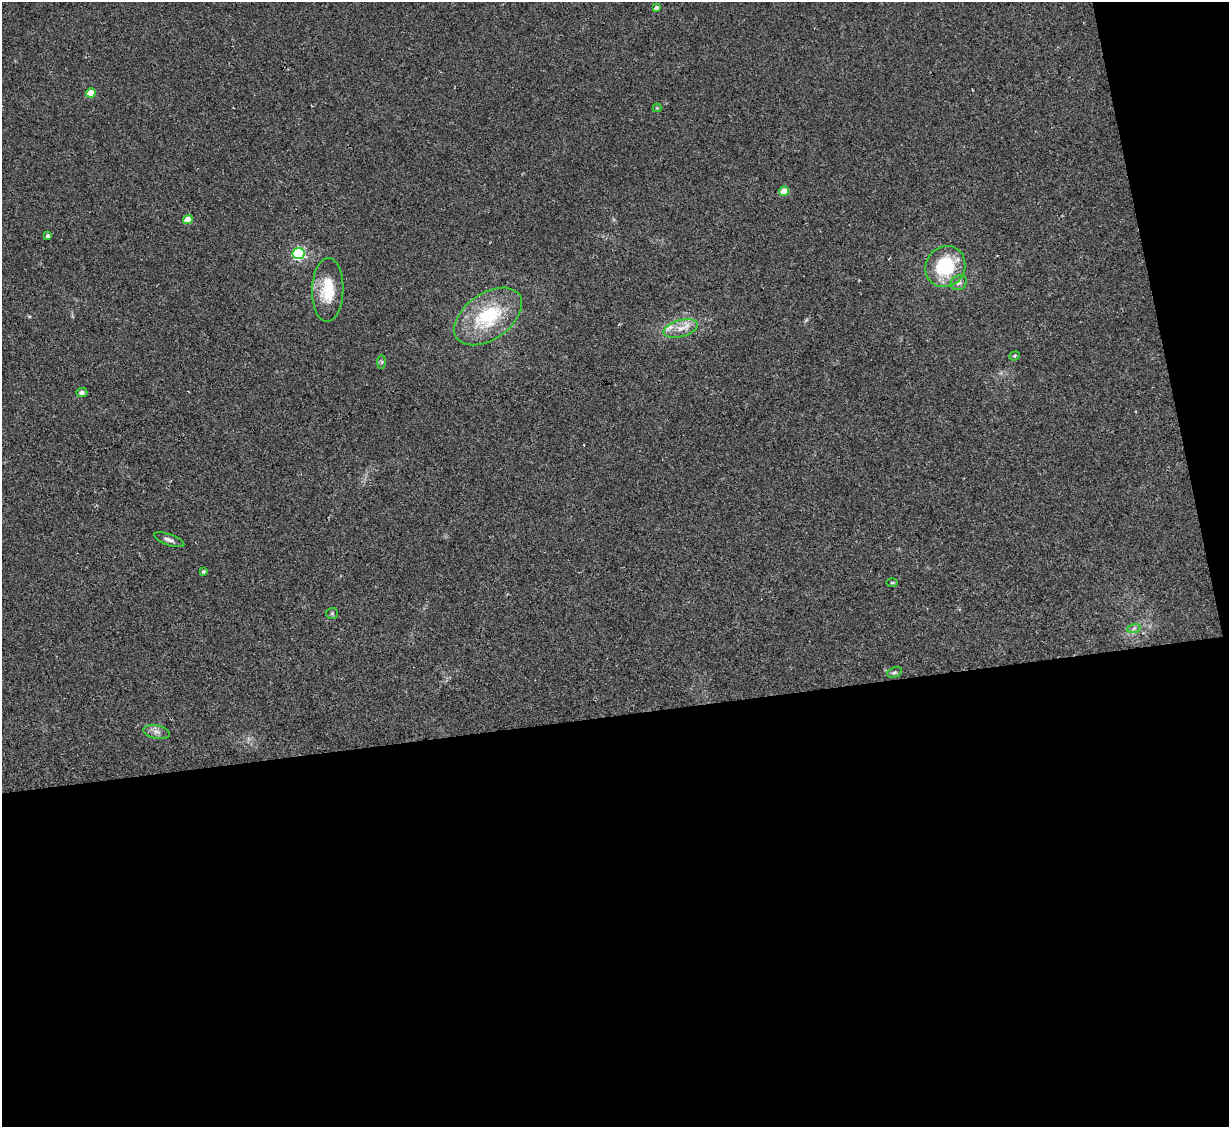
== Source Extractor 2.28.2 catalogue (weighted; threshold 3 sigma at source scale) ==
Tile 16 of 4 x 4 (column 4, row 4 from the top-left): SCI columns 3682-4908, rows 252-1376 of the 4908 x 4890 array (HDU 1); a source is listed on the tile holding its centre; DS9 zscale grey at full resolution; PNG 1231 x 1129 px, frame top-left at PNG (2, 2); each listed source drawn as its Kron ellipse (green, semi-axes under 4 px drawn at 4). Shown black and unused: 40% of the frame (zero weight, under 2 of 3 exposures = <1% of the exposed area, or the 3 px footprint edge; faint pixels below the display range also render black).
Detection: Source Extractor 2.28.2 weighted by HDU 2 'WHT'; one run over the whole footprint, this tile lists its part. Background 0.0692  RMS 0.0091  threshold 0.0411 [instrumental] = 3 sigma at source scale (4.5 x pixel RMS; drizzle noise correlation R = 1.50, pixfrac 1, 0.05/0.05 arcsec/px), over >= 5 px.
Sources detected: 25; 3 inside a brighter listed object's ellipse — not listed separately; the other 22 listed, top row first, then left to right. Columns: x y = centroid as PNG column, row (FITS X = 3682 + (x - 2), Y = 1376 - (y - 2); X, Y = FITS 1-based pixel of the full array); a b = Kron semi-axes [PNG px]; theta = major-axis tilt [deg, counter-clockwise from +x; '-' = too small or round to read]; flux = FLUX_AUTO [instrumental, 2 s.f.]
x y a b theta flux
656 8 4 4 - 3
91 93 5 4 - 16
657 108 4 4 - 0.82
784 191 5 4 - 14
188 220 5 4 - 15
48 236 4 3 - 1.7
299 254 6 5 - 150
945 267 21 19 54 51
959 283 8 7 - 3.2
328 290 32 15 88 30
488 316 38 23 35 63
681 328 17 8 15 9.7
1015 356 5 4 - 1.2
382 362 7 4 89 1.5
82 393 6 4 1 2.7
169 540 16 5 -19 3.9
203 572 3 3 - 1.3
892 583 6 4 0 0.95
332 613 6 5 - 1.3
1134 628 7 4 20 2.1
894 672 8 4 21 1.7
157 732 13 6 -11 4.8